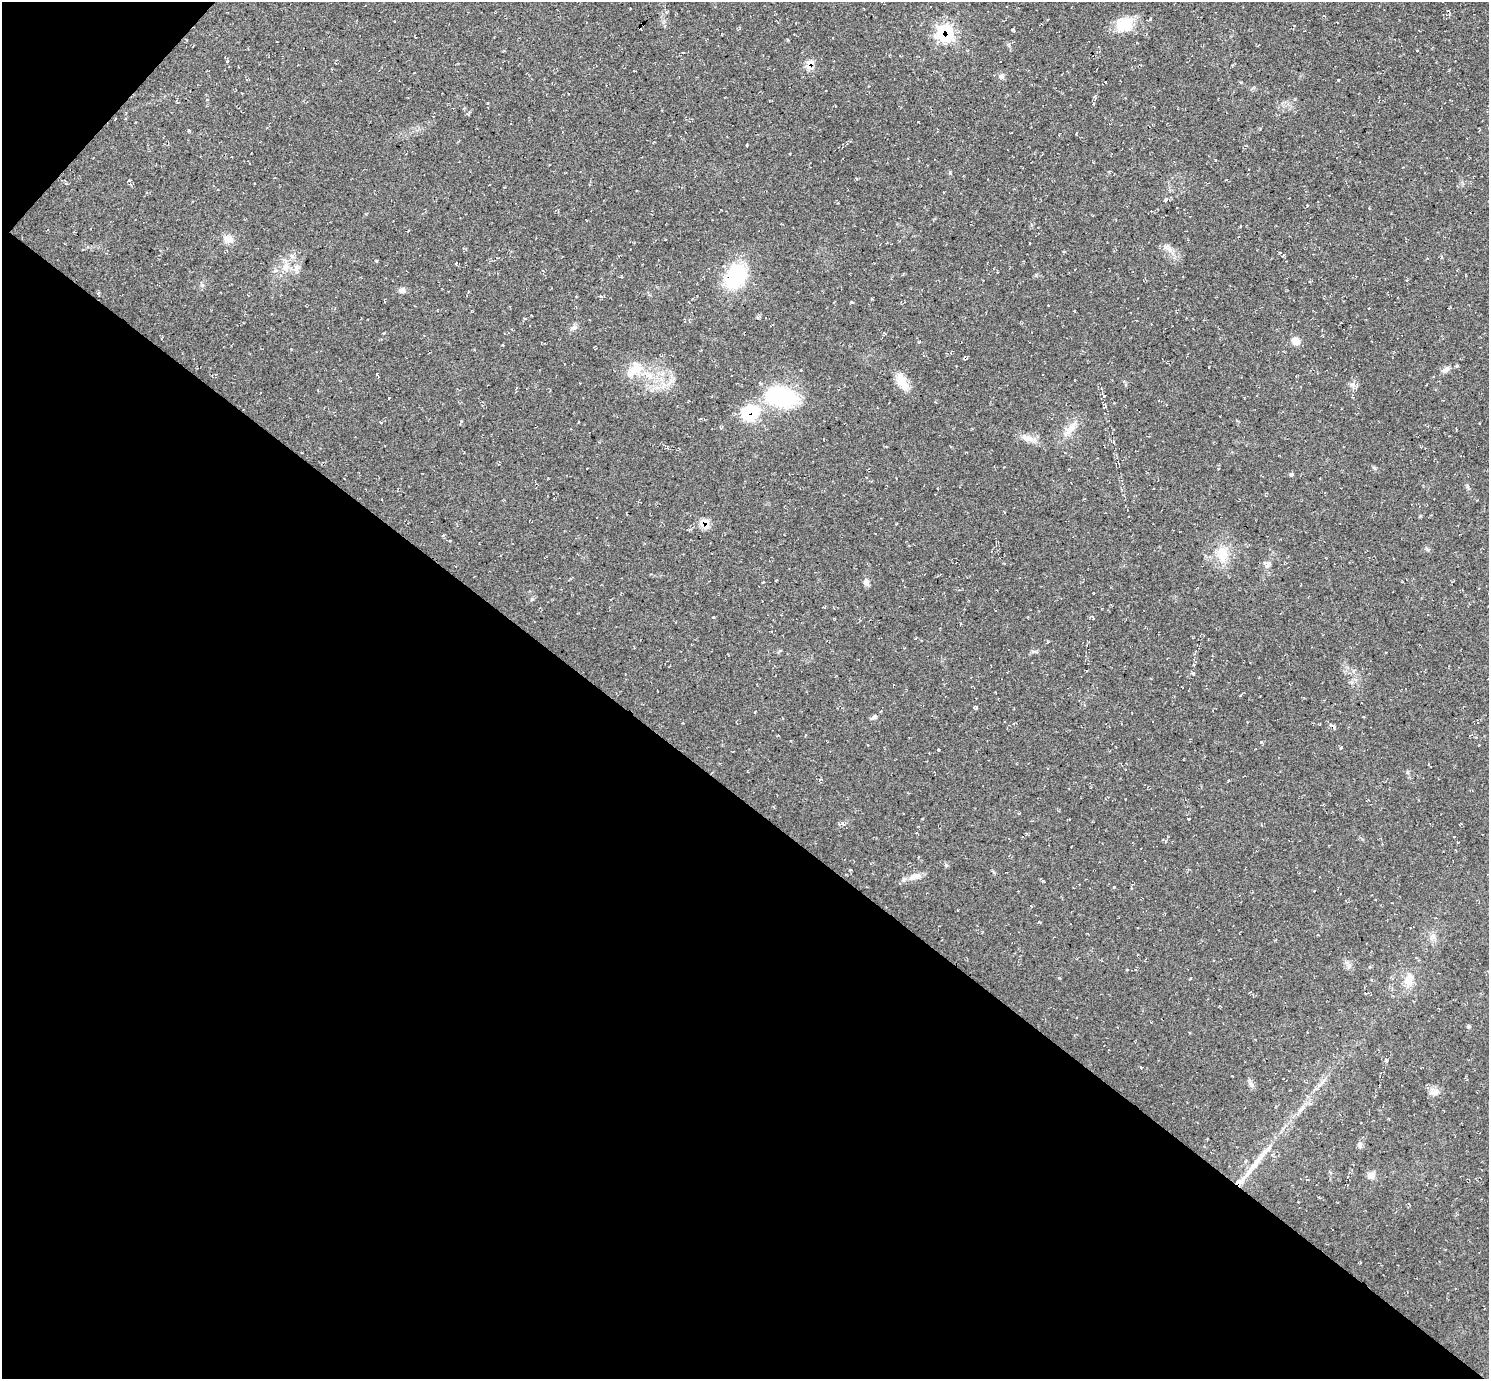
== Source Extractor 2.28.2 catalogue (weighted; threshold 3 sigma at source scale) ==
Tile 9 of 4 x 4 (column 1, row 3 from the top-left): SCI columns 1-1487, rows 1529-2905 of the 5952 x 5956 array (HDU 1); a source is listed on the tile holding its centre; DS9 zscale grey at full resolution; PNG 1491 x 1381 px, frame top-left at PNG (2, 2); no overlay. Shown black and unused: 43% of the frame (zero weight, under 2 of 3 exposures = <1% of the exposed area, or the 3 px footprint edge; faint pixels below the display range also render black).
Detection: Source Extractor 2.28.2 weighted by HDU 2 'WHT'; one run over the whole footprint, this tile lists its part. Background 0.055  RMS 0.008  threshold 0.0362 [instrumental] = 3 sigma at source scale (4.5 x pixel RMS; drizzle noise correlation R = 1.50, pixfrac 1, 0.05/0.05 arcsec/px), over >= 5 px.
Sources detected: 93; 1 cosmic-ray / hot-pixel residue — not listed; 2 inside a brighter listed object's ellipse — not listed separately; the other 90 listed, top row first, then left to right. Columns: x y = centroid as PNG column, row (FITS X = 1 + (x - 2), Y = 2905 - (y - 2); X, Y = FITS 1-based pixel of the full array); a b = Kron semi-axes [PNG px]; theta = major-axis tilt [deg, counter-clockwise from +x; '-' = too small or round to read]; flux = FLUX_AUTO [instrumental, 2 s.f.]
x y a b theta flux
1150 19 4 3 - 1.3
1124 24 20 16 17 23
1013 30 4 4 - 0.92
945 33 15 15 - 60
1417 50 3 2 - 0.57
809 64 9 6 59 10
634 71 3 2 - 0.66
1001 76 8 7 - 2.3
1338 80 3 2 - 0.56
1105 82 3 2 - 0.71
468 114 4 3 - 0.99
189 130 4 3 - 1.3
1076 133 3 2 - 0.83
747 145 3 2 - 0.79
1215 160 3 2 - 0.91
857 179 4 2 - 0.71
1165 200 5 4 - 2
228 239 13 9 -36 7.2
1169 249 10 6 -83 3.5
1280 253 3 3 - 1
1283 255 4 2 - 0.75
286 267 15 8 87 7
296 268 10 8 66 4.1
275 271 6 4 18 1.3
736 276 31 23 61 50
620 277 5 3 - 0.78
202 285 6 5 - 1.6
402 290 8 7 - 2.7
872 299 3 3 - 1.1
851 302 3 3 - 1.6
1048 305 2 2 - 0.51
1369 308 3 2 - 0.49
531 315 3 2 - 0.6
758 317 5 4 - 1.2
684 321 5 2 - 0.68
573 328 11 6 27 3
1296 341 11 9 -27 5.8
1457 366 5 3 - 0.79
636 368 22 19 38 18
1445 370 11 7 28 3.8
671 381 7 5 45 2.8
902 381 24 11 -64 13
1124 381 4 4 - 1
1352 385 12 7 -57 3.3
781 397 34 21 -14 72
1104 404 5 4 - 1.2
750 413 19 16 22 38
381 422 5 3 - 0.68
1070 429 27 9 51 9.9
1028 438 21 8 -22 7.3
667 448 4 4 - 0.74
1374 468 6 4 -19 1.1
1291 474 5 5 - 1.4
704 524 10 9 - 12
896 524 3 2 - 0.52
1427 549 6 4 -43 1.3
1222 554 25 15 -87 17
1268 564 10 7 49 3.5
866 582 9 6 -71 3.2
532 599 6 4 44 1.1
961 624 4 2 - 0.78
1033 651 9 4 13 1.5
1193 674 4 3 - 1.5
976 707 6 3 -80 1.3
755 712 3 2 - 0.7
874 717 9 5 27 1.9
1334 727 8 4 -68 1.4
1341 747 5 3 - 1.1
938 750 3 2 - 0.91
1019 813 4 3 - 0.77
1189 818 3 2 - 0.7
1454 837 3 2 - 0.47
1163 840 5 3 - 0.79
946 865 6 4 -49 1.3
914 877 17 8 14 7.1
1043 881 4 4 - 0.86
1114 887 4 3 - 0.58
1433 937 9 7 -29 3.4
1127 970 4 2 - 0.62
1190 979 3 2 - 0.76
1409 980 18 11 76 11
1468 1027 5 5 - 1.4
1386 1060 5 4 - 1.4
1251 1084 9 6 89 2.7
1435 1092 15 9 10 5.1
1307 1096 5 4 - 1.2
1359 1144 8 7 - 2.5
1259 1159 54 7 51 21
1371 1176 9 9 - 4.6
1307 1179 4 3 - 0.82
Overlapping masked pixels (flux is a lower limit): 4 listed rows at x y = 945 33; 809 64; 750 413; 704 524
Unlisted compact peaks at least as high as the median listed source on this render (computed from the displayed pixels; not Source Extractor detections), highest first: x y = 1261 742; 713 617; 1467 486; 1104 396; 1407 772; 950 173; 227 61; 461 421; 1346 962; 842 823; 1036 275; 1420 516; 129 180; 1039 922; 763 582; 788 40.